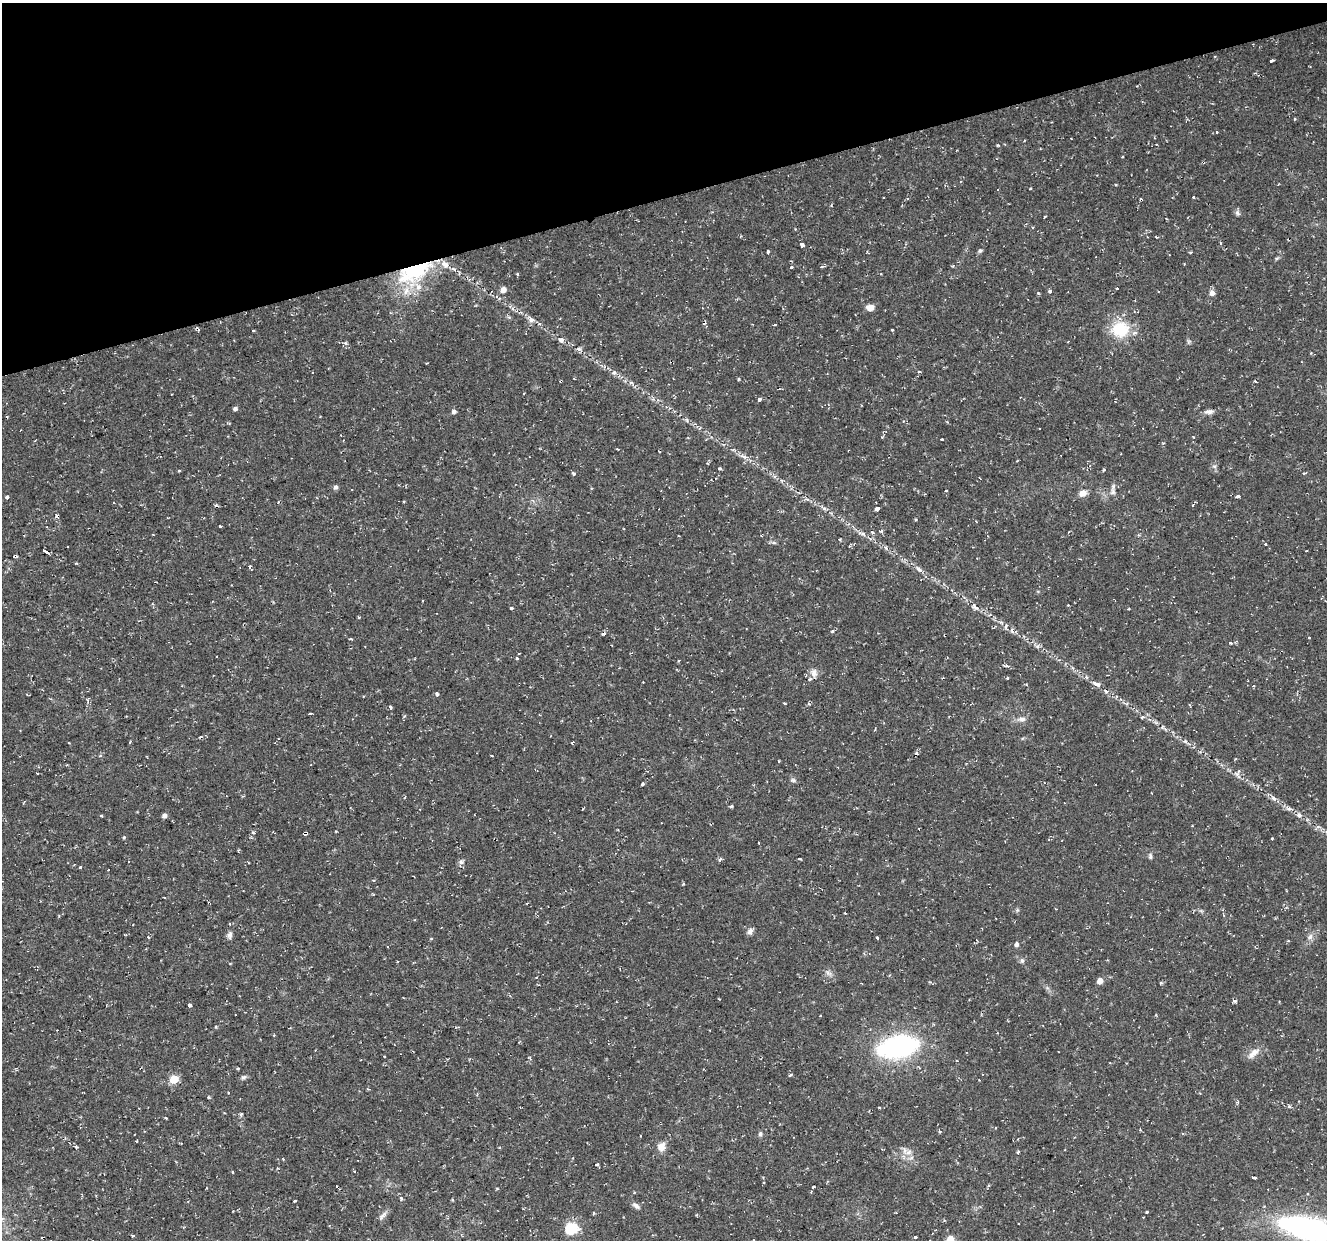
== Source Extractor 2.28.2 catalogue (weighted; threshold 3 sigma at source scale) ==
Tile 3 of 4 x 4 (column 3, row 1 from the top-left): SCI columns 2653-3977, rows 3824-5061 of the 5303 x 5123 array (HDU 1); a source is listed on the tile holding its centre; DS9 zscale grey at full resolution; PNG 1329 x 1242 px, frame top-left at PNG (2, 3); no overlay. Shown black and unused: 16% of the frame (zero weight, under 2 of 3 exposures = <1% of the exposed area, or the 3 px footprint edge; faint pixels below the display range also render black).
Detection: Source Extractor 2.28.2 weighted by HDU 2 'WHT'; one run over the whole footprint, this tile lists its part. Background 0.0251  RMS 0.0042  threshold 0.0187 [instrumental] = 3 sigma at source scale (4.5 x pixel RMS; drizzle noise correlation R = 1.50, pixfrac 1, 0.0396/0.0396 arcsec/px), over >= 5 px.
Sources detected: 201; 19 cosmic-ray / hot-pixel residue — not listed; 6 inside a brighter listed object's ellipse — not listed separately; the other 176 listed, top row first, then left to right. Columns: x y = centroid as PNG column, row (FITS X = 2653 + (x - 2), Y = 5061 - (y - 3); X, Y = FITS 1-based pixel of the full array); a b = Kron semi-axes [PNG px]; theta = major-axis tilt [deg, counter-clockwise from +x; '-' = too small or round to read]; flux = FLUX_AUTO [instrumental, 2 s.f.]
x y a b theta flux
1271 60 3 3 - 2.1
1294 119 3 3 - 0.68
1217 132 3 3 - 0.72
1122 157 3 2 - 0.3
1115 185 3 2 - 0.65
997 189 3 2 - 0.49
1030 189 3 2 - 0.44
1193 197 3 3 - 1.3
1237 213 8 6 -54 1.1
1045 216 3 2 - 0.36
1220 243 5 3 - 0.39
802 245 4 3 - 2.6
768 251 3 3 - 0.62
980 251 5 5 - 0.9
1190 252 4 2 - 0.48
1277 258 6 4 19 0.55
791 267 3 3 - 1.9
822 267 5 4 - 0.68
413 269 53 31 24 42
517 274 5 3 - 0.47
1117 288 3 3 - 1.4
503 290 5 5 - 3
1050 291 3 3 - 5.2
1212 293 5 5 - 2.3
870 307 8 7 - 2.6
531 319 10 6 -31 2
774 325 3 2 - 1.1
198 329 5 3 - 0.75
1120 329 24 21 15 15
892 330 3 3 - 1.4
253 331 4 2 - 0.6
561 340 9 7 -23 1.6
579 349 7 5 -1 0.97
427 363 3 2 - 0.34
919 371 4 3 - 1.1
312 373 3 3 - 1.5
614 373 7 6 - 1.2
574 378 2 2 - 0.44
739 379 5 3 - 0.4
561 381 3 2 - 0.71
1255 381 4 2 - 0.4
631 382 6 4 -1 0.74
759 399 3 3 - 3.7
235 408 5 4 - 1.2
454 411 6 5 - 1.1
1209 412 12 6 7 1.9
687 420 6 3 -71 0.6
1039 428 2 2 - 0.33
942 439 3 3 - 1.2
617 449 3 2 - 0.36
744 456 10 6 -42 1.8
1214 466 6 5 - 0.88
720 468 5 3 - 0.51
179 470 3 3 - 1
574 474 4 3 - 0.58
1304 474 4 3 - 0.47
336 487 5 5 - 1.3
591 488 4 2 - 0.33
946 490 3 2 - 0.63
1113 492 10 7 -88 1.7
1083 493 9 7 27 2.8
1238 496 5 3 - 2.9
7 497 4 3 - 2.4
404 501 4 2 - 0.33
824 508 6 4 -3 0.86
877 509 4 4 - 2.6
57 516 4 4 - 4.5
976 521 3 2 - 0.29
220 526 3 3 - 0.56
881 531 4 4 - 0.65
872 532 3 3 - 2.1
863 534 6 5 - 0.96
1266 544 3 3 - 1.3
886 548 6 4 -71 0.63
46 552 7 3 -24 13
15 556 4 3 - 2.8
249 566 3 3 - 4.6
919 569 11 5 -45 1.5
423 601 3 2 - 0.52
974 607 14 6 -38 2
511 608 3 3 - 2.3
359 617 3 2 - 0.48
832 631 4 3 - 1.1
1012 631 7 5 -73 1.1
603 634 4 3 - 1.2
945 635 3 3 - 0.86
350 639 4 3 - 1.2
1230 643 3 3 - 1.4
1038 646 6 4 71 0.69
519 653 3 2 - 0.4
517 658 3 3 - 9.3
1006 665 6 4 -9 0.88
814 673 11 8 -82 2.4
1007 678 3 2 - 0.76
1096 684 12 5 -26 1.9
1254 686 3 2 - 0.56
1106 691 6 4 -32 0.73
437 694 4 3 - 0.98
784 703 4 2 - 0.36
390 707 3 3 - 2.8
310 713 4 3 - 1.3
404 717 5 3 - 0.46
1142 717 4 3 - 0.45
1022 719 10 6 5 1.9
1185 741 5 5 - 0.64
492 755 3 3 - 0.77
100 756 4 4 - 0.67
147 757 4 2 - 0.31
793 780 8 5 -27 0.88
643 784 3 3 - 1.7
405 797 3 2 - 0.33
1273 798 9 6 -42 1.5
731 806 5 3 - 0.45
1289 809 11 4 -9 1.2
101 815 3 3 - 0.54
1299 815 8 6 -54 1.3
164 816 5 4 - 1.7
253 833 5 3 - 0.62
305 833 4 3 - 3.9
124 837 5 3 - 0.42
1272 838 3 3 - 1.1
759 843 3 3 - 1.3
1150 856 7 5 90 0.78
720 859 4 3 - 1.5
800 859 3 2 - 0.5
461 862 7 6 - 1.1
80 867 3 3 - 0.97
527 903 4 2 - 0.41
1056 909 3 2 - 0.35
750 931 9 6 46 1.6
230 935 10 6 83 1.4
148 937 3 3 - 1.6
1310 937 9 7 47 1.7
431 938 5 3 - 0.34
877 938 4 3 - 1.3
1288 941 4 3 - 0.39
1016 944 5 4 - 1.3
1022 960 7 5 -89 0.94
828 973 10 5 -27 1.4
1100 981 5 5 - 3.4
1234 1001 6 4 -3 0.69
190 1005 3 3 - 6.2
274 1035 3 3 - 0.33
898 1047 37 19 11 73
1253 1053 17 8 44 3.2
384 1056 3 2 - 0.33
238 1068 4 3 - 0.35
141 1069 3 2 - 0.4
791 1075 5 3 - 0.51
243 1077 8 5 37 0.97
174 1079 5 5 - 14
228 1092 3 2 - 0.58
209 1097 5 3 - 0.49
1238 1102 5 3 - 0.43
241 1114 3 3 - 2.2
996 1127 3 3 - 0.45
760 1134 6 6 - 0.84
661 1147 10 8 65 3.6
909 1152 11 6 19 2.1
597 1165 4 3 - 0.73
233 1172 4 2 - 0.35
1253 1177 4 3 - 2.7
763 1183 3 3 - 0.61
813 1187 3 3 - 0.81
206 1188 3 2 - 0.29
1307 1193 3 3 - 1.2
401 1198 5 4 - 0.66
295 1201 3 3 - 1.3
636 1206 11 6 -37 1.6
1146 1212 4 3 - 0.34
382 1216 16 5 52 1.6
571 1228 6 6 - 39
1309 1229 53 18 -13 120
133 1236 3 3 - 1.5
915 1237 3 3 - 4.4
950 1239 5 5 - 9.5
Overlapping masked pixels (flux is a lower limit): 8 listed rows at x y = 413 269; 561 381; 57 516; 46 552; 15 556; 945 635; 305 833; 141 1069
Isophote crosses this tile's border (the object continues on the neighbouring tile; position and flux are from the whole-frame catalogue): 2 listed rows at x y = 1309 1229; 950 1239
Unlisted compact peaks at least as high as the median listed source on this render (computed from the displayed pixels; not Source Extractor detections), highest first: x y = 1038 293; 998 145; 346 343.